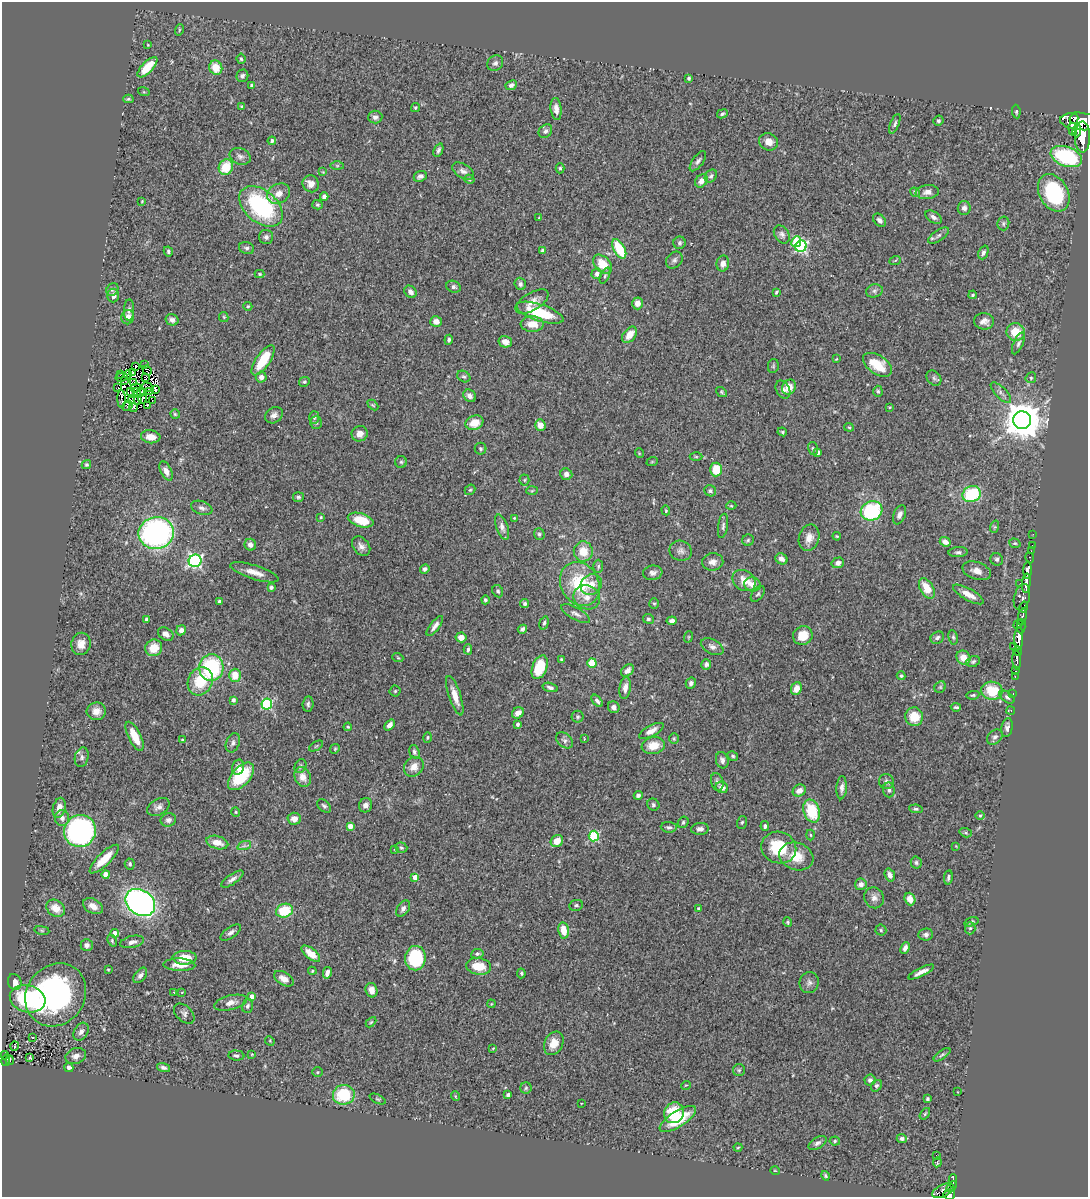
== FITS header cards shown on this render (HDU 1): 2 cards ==
NAXIS1  =                 1086
NAXIS2  =                 1195

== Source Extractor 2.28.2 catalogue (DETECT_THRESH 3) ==
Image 1086 x 1195 px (HDU 1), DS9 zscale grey, 1 PNG px = 1 image px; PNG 1090 x 1199 px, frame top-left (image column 1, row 1195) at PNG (2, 2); each listed source drawn as its Kron ellipse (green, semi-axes under 4 px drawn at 4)
Background 0.906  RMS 0.049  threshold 0.148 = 3 sigma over >= 5 px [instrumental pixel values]
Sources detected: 452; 4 with non-positive FLUX_AUTO (blend fragments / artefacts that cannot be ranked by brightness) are neither listed nor drawn; the other 448 listed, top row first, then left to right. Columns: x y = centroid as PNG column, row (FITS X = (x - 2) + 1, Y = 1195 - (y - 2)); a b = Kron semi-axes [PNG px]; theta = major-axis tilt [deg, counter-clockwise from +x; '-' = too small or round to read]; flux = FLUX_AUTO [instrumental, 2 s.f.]
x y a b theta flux
179 30 6 3 72 3.5
148 45 3 3 - 2.5
241 59 5 4 - 4.9
495 63 8 7 - 10
147 67 13 5 46 75
216 68 7 6 - 64
242 76 6 6 - 9.6
689 78 4 3 - 5.7
511 85 6 4 25 9.4
252 86 4 3 - 13
144 92 6 4 -17 3.4
128 99 5 4 - 4.5
241 106 4 3 - 3
415 107 4 4 - 4.9
556 109 11 5 -84 20
1016 111 7 4 -83 6
722 114 5 4 - 5.3
375 117 7 6 - 10
1074 119 5 3 - 750
938 121 5 5 - 6.6
1081 121 21 8 -5 4500
895 124 10 4 67 7.8
1073 129 6 3 -81 290
1077 130 7 3 85 620
545 131 7 6 - 9.9
1082 137 16 7 -90 3600
272 141 4 3 - 7.6
769 142 9 8 - 25
438 150 7 4 67 8.4
240 156 11 8 -20 13
1066 157 16 9 -20 350
698 161 12 5 54 11
337 166 7 4 0 5.4
226 167 8 7 - 88
560 168 5 4 - 4.9
463 171 12 7 -32 15
323 172 4 4 - 3.1
420 176 7 5 23 11
711 176 7 5 50 8.7
469 179 5 4 - 4.9
701 181 7 5 52 21
311 184 9 8 - 27
915 192 5 4 - 6.9
927 192 11 7 6 18
279 193 12 9 32 29
1054 193 20 14 -61 370
324 197 4 4 - 14
142 201 4 2 - 2.8
317 205 5 4 - 5.1
261 206 25 16 -40 390
964 208 7 6 - 12
934 217 9 5 -34 11
539 218 3 3 - 2.9
879 220 7 5 -45 9.8
1003 223 7 6 - 6.5
782 234 9 7 -56 12
939 235 12 5 34 11
266 237 7 7 - 10
796 242 5 5 - 110
679 243 6 6 - 7.8
801 246 6 5 - 480
247 248 8 6 -18 9.1
619 249 10 5 -60 140
168 251 5 4 - 5.8
543 251 4 3 - 7.4
983 252 7 4 68 8.8
674 260 9 7 46 11
895 261 6 3 22 4.3
603 264 11 7 -44 68
723 264 8 6 78 17
260 274 5 4 - 3.7
597 274 5 5 - 11
605 275 8 4 65 6.2
520 284 6 5 - 8.4
454 287 7 5 -23 8.5
112 289 7 5 52 7.4
874 291 8 6 14 9.4
410 292 7 5 -43 13
776 292 4 2 - 4.3
113 295 7 6 - 13
973 295 4 3 - 4
532 302 18 9 31 27
637 303 6 5 - 22
248 306 4 4 - 4
129 310 10 5 88 10
540 313 24 8 -18 140
128 317 7 6 - 28
224 317 5 4 - 3.8
172 320 6 5 - 13
436 321 6 5 - 22
984 321 10 8 1 20
532 324 11 8 -2 44
1016 332 9 8 - 67
630 335 9 6 52 40
449 340 5 4 - 7.5
505 342 7 5 -15 27
1018 343 12 4 65 9.4
836 359 3 2 - 2.3
263 360 18 7 56 96
144 365 2 2 - 3.5
877 365 16 9 -34 81
136 366 3 2 - 1.2
773 366 7 5 79 4.8
147 370 5 2 - 0.56
132 372 2 2 - 5.2
120 374 3 2 - 3.6
128 375 4 2 - 5.5
121 377 6 2 11 0.67
261 377 5 5 - 17
464 377 7 5 -30 6.1
146 378 3 2 - 3.7
934 378 8 6 -49 8
1031 378 6 5 - 5
125 380 3 2 - 2.4
133 382 3 2 - 3.8
304 382 6 4 28 5.1
118 387 2 2 - 4
148 387 6 2 -29 5.8
789 387 8 6 53 42
136 388 5 3 - 2.8
783 389 9 6 -64 14
156 390 3 2 - 4
878 391 5 4 - 5
130 392 2 2 - 2.8
137 392 3 2 - 1.4
140 392 4 2 - 1.1
150 392 4 2 - 2.5
721 392 6 4 -38 4.4
1001 393 13 5 -46 13
470 396 7 5 -44 14
122 399 9 2 -88 0.82
142 399 5 2 - 1.4
131 400 3 2 - 4.1
138 400 3 2 - 5.4
152 400 3 2 - 5.7
147 405 3 3 - 5.4
373 405 6 4 -44 3.8
127 406 5 3 - 4
890 407 4 3 - 2.9
133 408 5 3 - 7
175 414 5 4 - 4.8
274 415 9 7 35 16
314 417 6 5 - 5.1
1022 420 9 9 - 9200
316 422 6 5 - 7
474 423 9 7 22 49
540 425 6 5 - 31
849 427 5 4 - 3.9
782 432 5 4 - 4.2
360 434 8 7 - 25
151 437 10 6 -7 35
481 449 6 6 - 7
813 449 7 5 -73 6.3
818 452 4 4 - 10
639 453 5 3 - 2.8
696 457 6 4 -1 5.2
401 462 6 6 - 6.2
652 462 6 3 19 3.3
86 465 5 4 - 5.5
716 469 7 6 - 65
166 471 10 5 -63 19
566 474 6 5 - 17
524 480 5 5 - 6.1
470 490 6 4 41 4.8
532 491 6 4 3 3.9
710 491 6 5 - 6.4
972 494 9 8 - 200
298 497 5 5 - 6.3
731 506 5 3 - 3.2
202 508 11 6 -20 13
666 510 5 4 - 3.5
872 511 11 9 26 270
899 515 10 6 67 17
321 517 4 3 - 3.2
514 518 4 3 - 3.2
361 520 13 6 -16 88
723 526 12 5 81 9
502 527 13 6 -71 15
994 527 6 4 71 4
156 533 18 16 10 790
539 534 6 5 - 7.4
1033 534 2 2 - 9.3
837 536 4 3 - 3.3
809 538 13 10 73 29
748 540 6 5 - 5.5
945 542 5 4 - 21
1015 543 6 4 -19 4.3
250 545 6 5 - 15
1032 545 2 2 - 3
361 546 11 8 -52 17
583 551 10 9 - 57
681 551 11 10 - 16
1031 551 2 2 - 15
958 552 9 5 3 8.8
1030 558 5 3 - 38
781 559 6 5 - 16
997 559 6 6 - 7.7
195 561 6 6 - 640
713 562 10 8 8 18
838 563 6 5 - 17
598 566 7 5 88 5.9
425 569 5 4 - 10
1028 570 8 4 87 820
977 571 15 8 -18 26
254 572 25 7 -17 36
653 573 9 7 9 12
744 580 12 9 -34 40
1020 583 2 2 - 12
1026 583 10 3 85 1200
580 584 23 19 -60 170
591 584 11 10 - 35
752 584 8 7 - 30
271 587 4 3 - 6.4
927 588 11 6 -60 57
498 591 6 5 - 6.3
758 594 9 5 51 6.9
968 594 17 6 -29 32
587 597 13 12 - 34
1022 597 13 7 76 130
485 600 4 4 - 6.6
220 601 4 4 - 22
654 603 5 5 - 4.3
525 604 4 4 - 7.2
1024 607 6 3 77 560
576 614 16 6 -29 14
1022 617 8 3 82 210
147 619 3 3 - 11
648 619 5 5 - 7
672 621 5 4 - 13
544 623 7 4 74 5.6
1018 624 5 3 - 280
435 626 12 4 53 16
1021 626 7 2 89 360
522 629 5 4 - 7.7
181 630 5 4 - 16
166 634 8 6 -34 16
803 636 10 9 - 57
461 637 5 5 - 24
688 637 6 3 71 3.3
953 637 7 5 -80 6.5
937 638 7 5 34 8.4
1019 639 11 4 87 2100
81 644 11 9 77 28
1013 646 2 2 - 50
712 647 12 7 -28 15
154 648 8 8 - 58
468 649 5 3 - 7.4
1018 651 4 3 - 330
398 658 5 3 - 3.3
963 658 7 6 - 38
561 660 3 3 - 4.6
1017 660 9 3 -88 970
973 661 7 5 23 6.6
592 663 4 4 - 100
706 664 5 5 - 11
540 667 12 7 69 99
211 668 13 12 - 290
1016 670 3 3 - 110
627 671 7 5 43 14
235 675 6 5 - 50
901 676 4 4 - 5.7
1015 676 3 2 - 31
200 681 14 12 64 110
691 683 5 5 - 10
550 687 8 4 -15 10
940 687 6 5 - 5
625 688 11 5 82 19
796 689 6 5 - 34
395 691 5 5 - 4.9
992 691 11 9 -10 100
1013 694 3 2 - 11
973 695 6 4 9 5.3
455 696 20 6 -72 39
1007 697 8 5 -36 7.4
233 700 4 4 - 12
597 701 7 4 -50 9.3
267 704 5 5 - 320
308 704 8 5 83 7.7
614 707 6 5 - 15
956 707 5 3 - 4.9
96 711 9 9 - 25
1011 711 4 3 - 15
518 713 6 5 - 23
578 717 6 6 - 6.1
914 717 9 8 - 65
517 724 4 4 - 8.6
389 725 6 4 49 16
348 727 4 4 - 3.3
1007 728 9 5 81 12
651 731 13 5 28 21
135 736 16 6 -64 59
428 737 5 4 - 4.2
995 737 9 6 40 11
584 738 4 2 - 2.5
674 739 5 4 - 4.6
182 740 4 4 - 4.1
564 740 9 6 -40 12
233 743 10 6 68 12
653 745 12 8 10 50
316 746 8 3 32 3.5
335 749 5 4 - 3.6
414 752 7 5 -71 7.7
733 756 6 4 -30 6.5
82 757 10 6 75 12
722 760 8 6 -73 12
300 766 7 5 60 6.1
238 767 8 6 75 17
414 767 11 9 45 29
241 776 16 9 47 170
303 777 10 8 -66 27
886 781 7 7 - 11
717 782 9 6 -74 9.7
722 787 6 5 - 19
842 788 11 5 87 15
889 790 7 6 - 9.9
799 791 7 5 28 22
638 795 4 4 - 10
366 805 7 6 - 16
653 805 6 5 - 6.8
324 806 8 5 -44 7.8
158 807 12 8 28 16
59 808 10 6 76 30
916 809 7 4 -9 5.9
812 811 12 8 -72 130
236 812 5 4 - 4
980 816 5 3 - 3.8
62 818 8 7 - 16
294 819 6 6 - 25
168 820 8 6 18 10
683 822 6 5 - 6.3
742 822 6 5 - 5.1
350 826 4 4 - 27
765 826 5 4 - 6.4
669 827 8 5 -5 8
700 829 9 6 5 13
80 831 16 15 - 710
966 833 6 4 -18 5.3
811 835 5 3 - 3.8
594 836 5 5 - 270
557 841 6 5 - 37
217 843 11 6 -14 37
244 846 7 4 18 6.9
956 846 4 4 - 2.6
401 848 6 5 - 5.6
779 848 18 15 -20 140
395 849 4 3 - 3.1
796 856 17 13 -18 68
104 859 19 6 44 61
916 863 6 5 - 7
130 864 5 5 - 7.4
106 874 4 4 - 42
890 875 7 5 -71 16
415 877 4 4 - 45
948 877 7 4 81 7.8
232 879 13 5 35 14
861 884 6 5 - 15
874 898 11 10 - 18
910 899 6 5 - 34
140 902 16 12 -35 1200
576 905 7 5 8 7.1
93 906 11 7 -29 27
56 908 10 8 -37 44
403 909 9 6 56 12
699 909 4 3 - 11
284 911 8 7 - 110
788 922 4 4 - 4.4
972 922 7 4 19 7
970 928 6 5 - 7.2
42 930 7 4 -9 5.2
564 930 8 5 -80 45
881 930 5 5 - 5.6
231 932 12 5 36 12
115 933 4 4 - 27
926 935 7 6 - 11
112 941 6 4 -65 5.1
132 942 12 6 13 14
87 945 6 6 - 13
905 948 6 4 65 15
311 954 11 5 -39 50
477 954 6 4 10 6.9
185 958 12 7 0 54
415 958 12 10 83 180
179 965 16 6 -1 37
479 966 13 8 -8 69
108 970 3 3 - 2.9
312 971 4 4 - 3.1
921 972 14 4 27 19
327 973 6 4 78 15
521 973 5 3 - 4.5
140 975 9 5 51 13
284 979 11 6 -31 24
15 982 8 6 -69 31
809 983 10 9 - 15
371 990 7 6 - 23
174 992 3 2 - 2.9
182 992 3 2 - 2
56 995 33 29 52 810
252 996 4 4 - 27
28 999 18 13 -16 330
231 1003 17 7 14 22
491 1004 4 3 - 3
248 1006 7 5 71 8.2
184 1014 12 7 -43 13
371 1022 6 3 44 4
81 1032 10 6 59 13
33 1037 3 3 - 20
270 1041 5 4 - 3.5
554 1043 12 9 63 39
15 1046 5 3 - 5.5
493 1048 3 3 - 2.9
252 1054 4 4 - 3
5 1055 4 3 - 11
236 1055 8 5 -4 7.9
942 1055 10 3 36 6.4
76 1056 10 7 17 19
30 1058 3 3 - 3.4
6 1060 6 4 79 23
10 1060 4 2 - 11
69 1068 4 4 - 11
164 1068 7 4 -15 8.7
739 1070 6 6 - 6.4
317 1072 5 4 - 4.1
870 1080 5 5 - 10
686 1085 5 3 - 2.9
876 1086 6 5 - 7.1
526 1088 6 5 - 5.6
957 1092 2 2 - 1.9
344 1095 11 10 - 150
508 1095 4 3 - 8.8
455 1096 5 3 - 3.1
378 1099 9 4 -26 5.1
927 1099 4 4 - 5.1
581 1103 2 2 - 1.9
674 1113 11 9 55 110
925 1114 6 4 54 4.5
678 1119 21 8 32 120
902 1138 5 4 - 9.1
835 1141 5 4 - 4.8
817 1143 10 5 31 10
738 1148 4 3 - 3
936 1155 2 2 - 17
937 1162 5 3 - 3.2
775 1171 5 3 - 2.3
826 1176 5 4 - 5
953 1181 7 3 89 110
952 1187 6 4 51 64
943 1191 12 6 27 380
949 1195 5 5 - 410
At the frame edge (FLAGS 8, measured only in part): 1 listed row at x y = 949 1195
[4 non-positive-flux detections neither listed nor drawn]